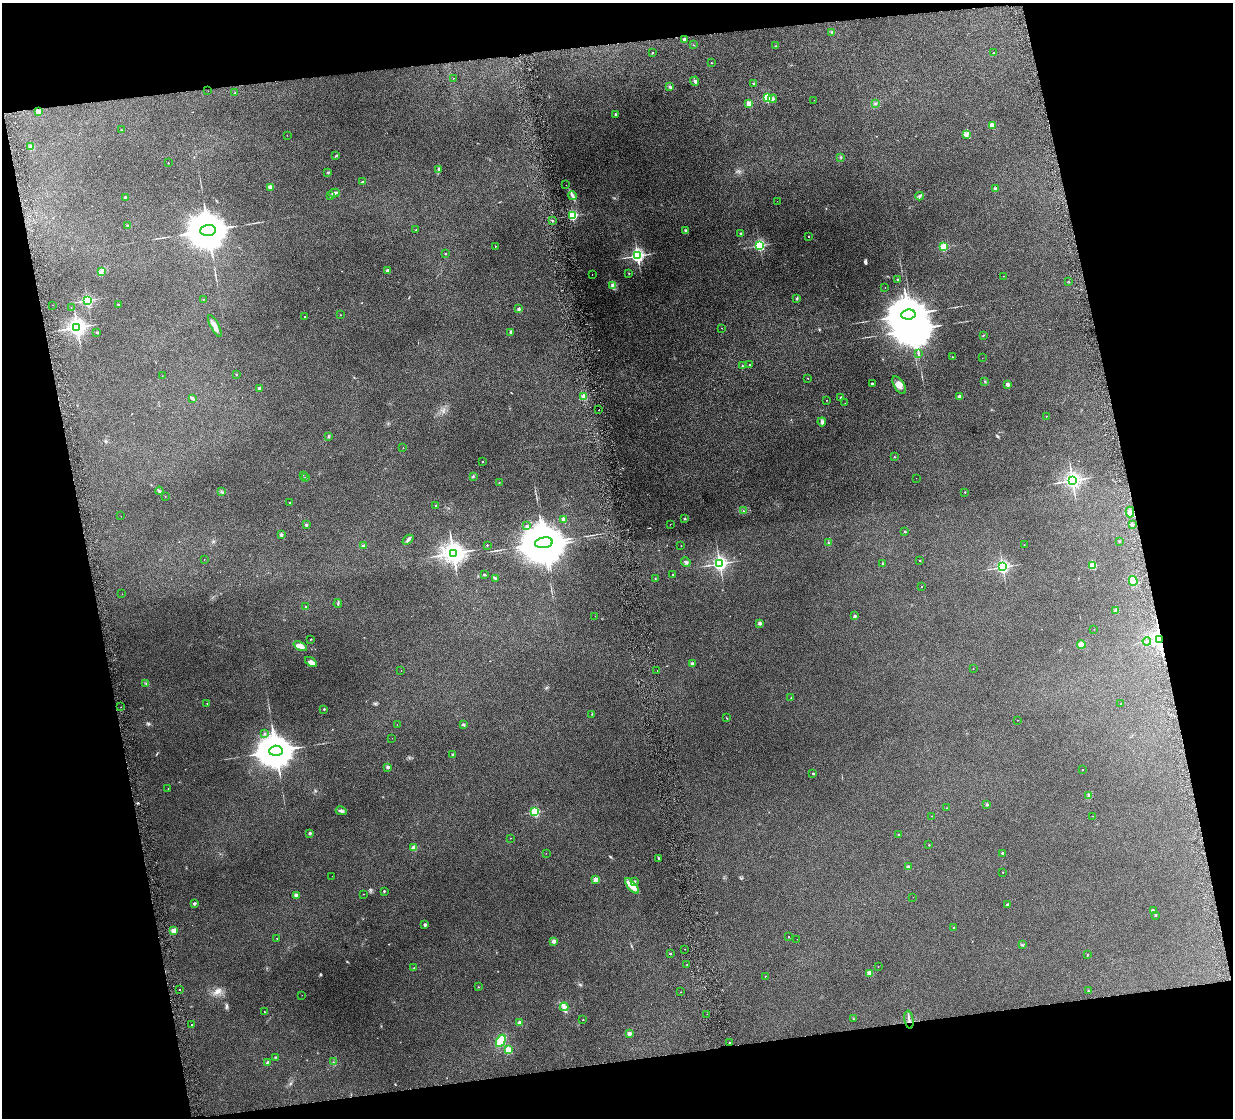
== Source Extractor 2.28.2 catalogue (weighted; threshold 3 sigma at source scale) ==
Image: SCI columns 3-4926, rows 144-4604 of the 4928 x 4863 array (HDU 1 of 3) = the unmasked area's bounding box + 8 px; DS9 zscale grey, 4 x 4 block average (1 PNG px = mean of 4 x 4 image px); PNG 1235 x 1120 px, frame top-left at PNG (2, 3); each listed source drawn as its Kron ellipse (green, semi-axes under 4 px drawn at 4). Shown black and unused: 24% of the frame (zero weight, under 4 of 8 exposures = <1% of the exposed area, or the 3 px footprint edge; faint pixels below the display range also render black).
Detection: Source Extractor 2.28.2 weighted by HDU 2 'WHT'. Background 0.0712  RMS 0.0043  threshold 0.0176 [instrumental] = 3 sigma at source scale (4.09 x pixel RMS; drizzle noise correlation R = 1.36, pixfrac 0.8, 0.05/0.05 arcsec/px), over >= 5 px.
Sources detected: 259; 1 too faint to see at this stretch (4 x 4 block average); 3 inside a brighter object's white glare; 1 long thin detection or spike segment (spike, bleed or trail) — neither listed nor drawn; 2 coinciding with a brighter row at this scale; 1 inside a brighter listed object's ellipse — not listed separately; the other 251 listed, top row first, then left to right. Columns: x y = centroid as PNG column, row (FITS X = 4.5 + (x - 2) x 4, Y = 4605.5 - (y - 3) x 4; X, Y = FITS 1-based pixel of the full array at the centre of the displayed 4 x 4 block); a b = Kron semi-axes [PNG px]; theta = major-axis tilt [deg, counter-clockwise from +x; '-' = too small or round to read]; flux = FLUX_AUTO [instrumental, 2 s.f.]
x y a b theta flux
832 32 2 2 - 1.5
684 39 2 2 - 14
694 45 2 2 - 0.94
776 46 2 2 - 0.93
652 53 2 2 - 4.8
994 53 2 2 - 0.71
711 63 2 2 - 2.2
453 78 2 2 - 0.53
695 81 5 2 - 3.2
754 83 2 2 - 11
670 87 3 2 - 3.5
208 91 2 2 - 0.25
235 93 2 2 - 2.9
767 98 2 2 - 210
773 99 4 3 - 4.2
814 100 2 2 - 0.37
749 103 2 2 - 73
875 103 3 2 - 2.2
38 111 2 2 - 71
615 114 2 2 - 6.5
992 125 2 2 - 63
121 130 2 2 - 2.2
287 135 2 2 - 0.45
966 135 2 2 - 1.1
31 147 2 2 - 71
336 156 3 2 - 1.7
841 157 2 2 - 1.4
168 163 2 2 - 0.5
438 170 4 2 - 2.6
328 172 2 2 - 1.6
362 182 3 2 - 1.6
566 185 2 2 - 0.45
270 187 2 2 - 60
995 189 2 2 - 21
334 193 5 2 - 4.3
572 195 4 3 - 4.5
331 196 2 2 - 3.8
920 196 4 2 - 2.7
125 197 2 2 - 12
777 201 2 2 - 0.29
573 215 2 2 - 270
552 221 2 2 - 9.5
128 226 2 2 - 16
208 230 8 5 4 14000
416 230 2 2 - 4.2
686 230 3 2 - 2.4
741 234 2 2 - 10
808 236 2 2 - 2.8
760 245 2 2 - 420
495 246 2 2 - 3
943 247 2 2 - 140
445 254 2 2 - 4.9
637 256 2 2 - 780
387 270 2 2 - 25
101 271 3 2 - 2.2
629 273 2 2 - 2.6
592 274 2 2 - 0.41
1003 276 2 2 - 0.51
898 280 2 2 - 17
1068 281 2 2 - 0.5
613 285 3 2 - 15
885 288 2 2 - 0.61
797 298 2 2 - 2.7
87 300 2 2 - 440
203 300 2 2 - 1.5
53 305 2 2 - 0.42
118 305 2 2 - 7.6
71 308 2 2 - 0.44
519 309 2 2 - 19
908 314 7 5 5 12000
340 315 2 2 - 0.59
305 316 2 2 - 3
215 326 12 3 -63 13
77 327 3 2 - 1100
722 328 2 2 - 0.71
97 332 2 2 - 9.3
511 333 2 2 - 8.6
983 335 2 2 - 0.94
918 353 2 2 - 0.89
953 357 2 2 - 1
982 358 2 2 - 0.46
749 365 2 2 - 2.7
742 366 2 2 - 2
236 374 2 2 - 4
162 376 2 2 - 0.45
808 378 2 2 - 2.2
985 381 3 2 - 1.7
872 383 2 2 - 12
1008 384 2 2 - 30
899 385 10 5 -58 12
260 388 2 2 - 18
960 396 2 2 - 23
584 397 2 2 - 58
841 397 2 2 - 11
192 398 3 2 - 5.9
826 400 2 2 - 0.93
845 403 2 2 - 1.1
599 410 2 2 - 1.3
1046 416 2 2 - 1.1
822 422 4 3 - 4
329 437 2 2 - 1.8
403 448 2 2 - 0.91
895 457 2 2 - 1.2
483 461 2 2 - 4.1
303 475 2 2 - 0.33
305 477 2 2 - 1
473 477 3 2 - 2.1
916 478 2 2 - 0.4
1072 480 3 2 - 1200
499 482 2 2 - 0.58
159 491 4 2 - 2.8
221 492 2 2 - 1.6
965 492 2 2 - 2.6
165 497 2 2 - 0.56
290 503 2 2 - 3.7
436 505 2 2 - 4
743 511 2 2 - 1.2
1130 512 5 2 - 5.5
121 516 2 2 - 0.41
564 519 2 2 - 35
685 519 2 2 - 9.1
670 524 2 2 - 0.9
306 525 2 2 - 13
1132 525 2 2 - 33
527 526 2 2 - 10
905 532 2 2 - 4.8
281 535 2 2 - 20
408 540 6 2 42 4.7
1120 541 2 2 - 5.3
544 543 9 5 8 16000
828 543 2 2 - 1.3
487 545 2 2 - 6.9
1024 545 2 2 - 0.9
364 546 3 2 - 4.4
681 546 2 2 - 0.6
453 553 3 3 - 2400
204 560 2 2 - 0.48
920 560 2 2 - 1.7
686 562 5 2 - 4.1
883 563 2 2 - 6.6
720 564 2 2 - 840
1093 566 2 2 - 140
1003 567 2 2 - 610
484 574 2 2 - 2.3
673 574 2 2 - 1.8
495 579 4 2 - 2.3
655 579 2 2 - 1.1
1133 581 5 4 - 18
921 586 2 2 - 2
122 594 2 2 - 0.6
338 604 4 2 - 2.4
306 607 2 2 - 5.6
1116 610 2 2 - 35
595 616 2 2 - 0.63
855 616 2 2 - 15
760 623 2 2 - 23
1094 629 2 2 - 0.6
311 639 3 2 - 1.1
1160 639 2 2 - 1300
1147 641 4 2 - 2.6
1081 644 4 4 - 6.9
300 646 7 4 -26 13
311 662 7 4 -34 13
692 663 2 2 - 17
973 669 2 2 - 1.2
657 670 2 2 - 0.63
401 671 2 2 - 0.58
146 683 2 2 - 0.99
791 698 2 2 - 2
207 703 2 2 - 1.3
1121 704 2 2 - 2.2
121 707 2 2 - 1.4
324 709 2 2 - 5.5
592 714 2 2 - 0.99
726 718 2 2 - 0.91
1017 720 2 2 - 0.71
397 725 2 2 - 0.32
463 725 3 2 - 3.2
264 734 2 2 - 2
392 738 2 2 - 0.3
276 751 6 5 - 10000
453 754 3 2 - 1.8
388 767 2 2 - 20
1083 769 2 2 - 1.1
813 774 2 2 - 7.2
168 789 2 2 - 1
1089 795 3 2 - 1.7
987 804 2 2 - 5
946 808 2 2 - 0.83
341 811 5 3 - 5
535 812 2 2 - 230
931 816 2 2 - 0.75
1093 816 2 2 - 0.55
310 833 2 2 - 13
898 835 2 2 - 6.5
510 838 2 2 - 0.74
929 845 2 2 - 2.1
414 847 2 2 - 48
546 853 2 2 - 0.46
1003 853 2 2 - 17
658 858 3 2 - 3.4
908 867 2 2 - 26
1003 872 2 2 - 0.96
332 876 2 2 - 0.67
595 879 2 2 - 66
634 881 2 2 - 9.3
632 886 9 4 -50 29
384 891 2 2 - 6.9
363 894 2 2 - 0.44
296 895 2 2 - 26
913 897 2 2 - 0.65
194 904 2 2 - 16
1007 904 2 2 - 6.2
1153 911 2 2 - 32
1156 915 2 2 - 3.3
425 925 2 2 - 20
953 927 2 2 - 1.2
174 931 2 2 - 56
788 937 2 2 - 1.7
277 938 2 2 - 1.4
797 939 2 2 - 0.32
554 941 2 2 - 36
1022 945 2 2 - 0.74
685 949 2 2 - 0.64
670 954 2 2 - 7.5
1087 955 2 2 - 3.6
687 964 2 2 - 0.44
878 967 2 2 - 1
414 968 2 2 - 1.1
869 973 2 2 - 79
765 976 2 2 - 1.5
478 987 2 2 - 0.76
179 989 2 2 - 1.5
1088 991 2 2 - 1.2
680 992 2 2 - 0.6
302 995 2 2 - 0.44
564 1007 4 2 - 12
264 1012 2 2 - 1
707 1014 2 2 - 0.52
853 1018 2 2 - 0.97
583 1020 2 2 - 2
909 1020 9 2 -80 6
520 1023 2 2 - 46
191 1025 2 2 - 1.1
629 1034 2 2 - 39
501 1041 7 4 60 42
729 1043 2 2 - 4.8
509 1050 2 2 - 97
275 1057 2 2 - 1.4
333 1062 2 2 - 1.1
267 1063 4 2 - 2.5
Overlapping masked pixels (flux is a lower limit): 3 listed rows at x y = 1160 639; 909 1020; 729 1043
Diffuse or blended objects may show on this block-average render without a row.